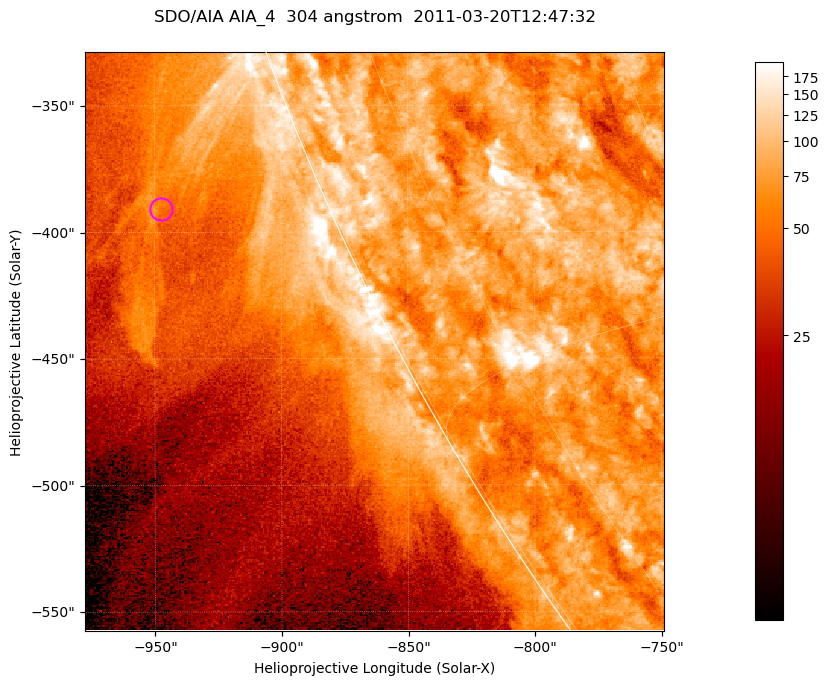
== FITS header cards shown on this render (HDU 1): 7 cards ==
TELESCOP= 'SDO/AIA '           / For AIA: SDO/AIA
INSTRUME= 'AIA_4   '           / For AIA: AIA_ATA1, AIA_ATA2, AIA_ATA3 or AIA_AT
WAVELNTH=                  304 / [angstrom] Wavelength
WAVEUNIT= 'angstrom'           / Wavelength unit: angstrom
DATE-OBS= '2011-03-20T12:47:32.133' / [ISO] Date when observation started; ISO 8
CTYPE1  = 'HPLN-TAN'           / CTYPE1; Typically HPLN
CTYPE2  = 'HPLT-TAN'           / CTYPE2; Typically HPLT

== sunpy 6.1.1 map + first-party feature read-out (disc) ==
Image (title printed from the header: SDO/AIA AIA_4  304 angstrom  2011-03-20T12:47:32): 381 x 381 px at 0.6 arcsec/px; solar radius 964 arcsec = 1606 px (partial field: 0.8% of the solar disc is inside the frame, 45% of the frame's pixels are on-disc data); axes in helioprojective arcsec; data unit not stated in the header (colour bar unlabelled)
Orientation: roll -0.132 deg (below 1 deg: not rotated)
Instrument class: DISC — disc imager (sunpy class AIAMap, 304 A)
Bright regions (active regions / flare kernels): reference = the on-disc median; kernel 3 px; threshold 5 sigma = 111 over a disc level ~74.6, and >= 1.15x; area >= 145 px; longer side >= 5 px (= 3 arcsec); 0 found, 0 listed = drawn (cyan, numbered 1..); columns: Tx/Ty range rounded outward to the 2 arcsec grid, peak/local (2 s.f.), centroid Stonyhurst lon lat
Off-limb structures (1.02-1.3 R_sun): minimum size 72 px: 4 found; the strongest spans PA ~110..115 deg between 1.02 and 1.12 R_sun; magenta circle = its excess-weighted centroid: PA ~110 deg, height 1.06 R_sun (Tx ~-948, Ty ~-390 arcsec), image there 1.5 x the reference